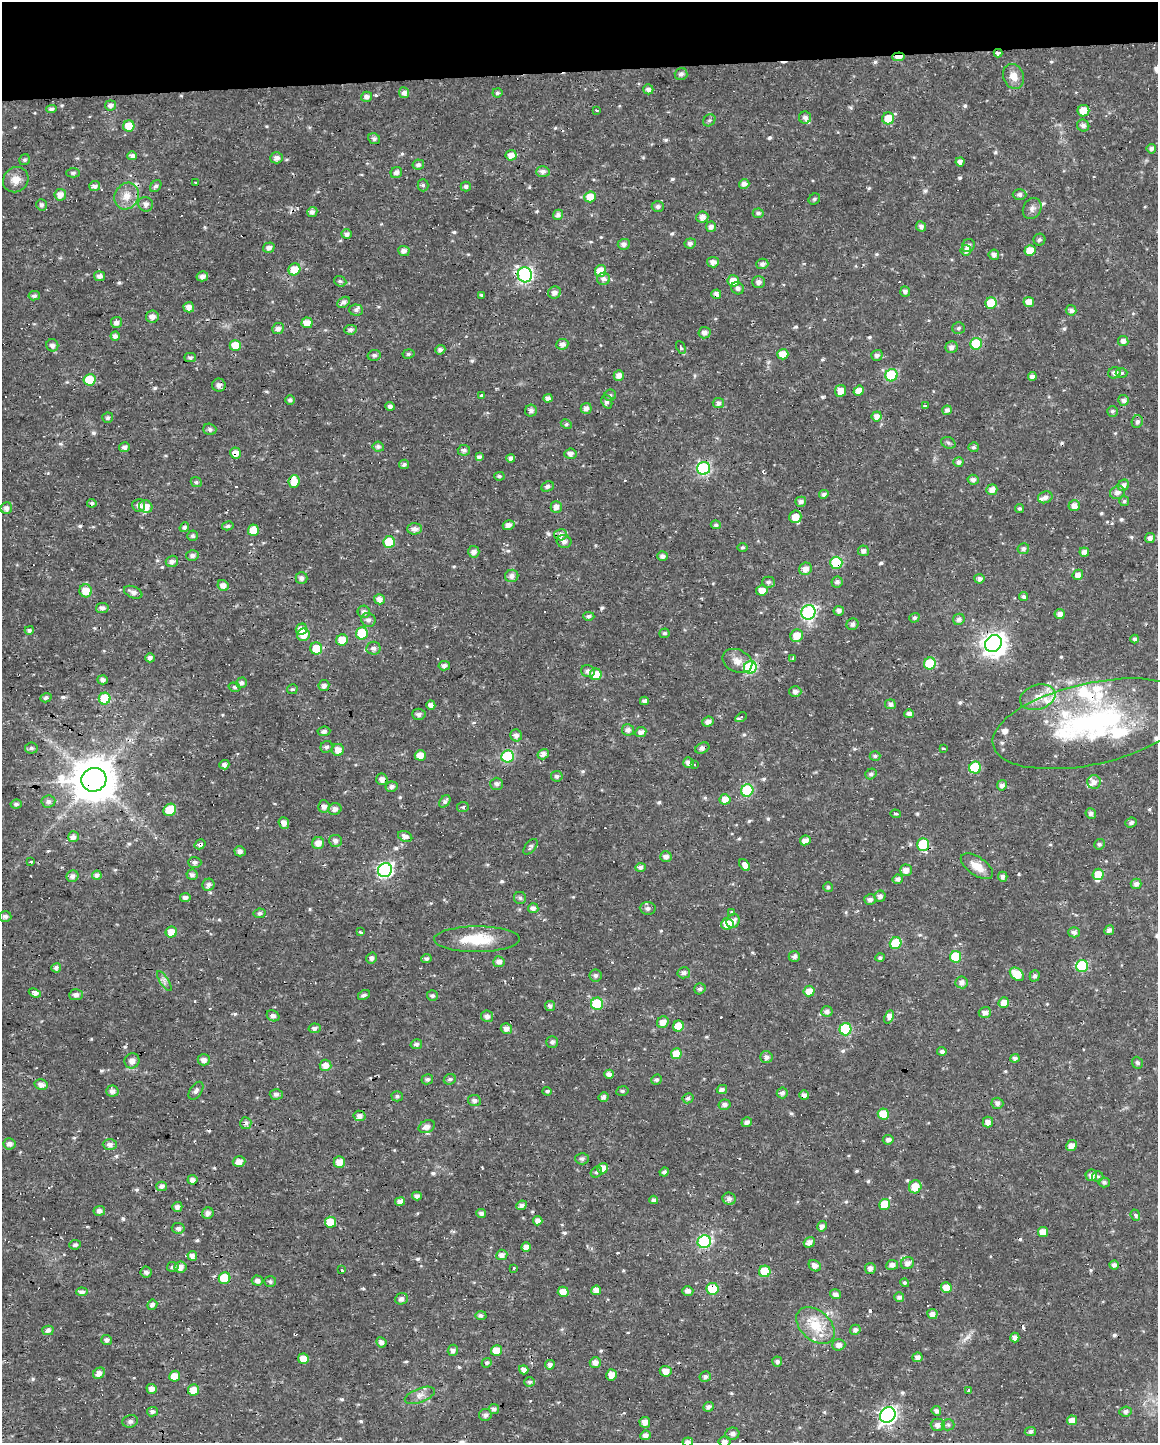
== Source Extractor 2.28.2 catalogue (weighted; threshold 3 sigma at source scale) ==
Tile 3 of 4 x 3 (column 3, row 1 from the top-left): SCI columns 2315-3470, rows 2891-4331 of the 4627 x 4382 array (HDU 1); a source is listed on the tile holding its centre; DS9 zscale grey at full resolution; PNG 1160 x 1445 px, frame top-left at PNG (2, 2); each listed source drawn as its Kron ellipse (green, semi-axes under 4 px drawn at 4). Shown black and unused: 5% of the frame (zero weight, under 2 of 3 exposures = <1% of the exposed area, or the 3 px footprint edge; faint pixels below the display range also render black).
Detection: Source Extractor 2.28.2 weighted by HDU 2 'WHT'; one run over the whole footprint, this tile lists its part. Background 0.0217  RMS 0.0028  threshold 0.0124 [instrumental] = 3 sigma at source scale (4.5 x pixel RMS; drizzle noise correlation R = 1.50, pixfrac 1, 0.0396/0.0396 arcsec/px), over >= 5 px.
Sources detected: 665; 1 inside a brighter object's white glare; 18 cosmic-ray / hot-pixel residue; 1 long thin detection or spike segment (spike, bleed or trail) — neither listed nor drawn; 19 inside a brighter listed object's ellipse — not listed separately; of the other 626, all 500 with FLUX_AUTO >= 0.524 (the completeness limit of this list) listed and drawn (126 fainter detections not listed), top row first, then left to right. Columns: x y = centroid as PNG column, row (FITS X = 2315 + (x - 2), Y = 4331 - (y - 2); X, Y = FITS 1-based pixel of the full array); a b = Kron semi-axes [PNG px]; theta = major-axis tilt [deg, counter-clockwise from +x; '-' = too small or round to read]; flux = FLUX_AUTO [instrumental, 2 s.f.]
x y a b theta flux
998 53 4 3 - 2.3
898 57 6 4 5 3.1
681 74 6 6 - 1
1013 76 13 10 -68 2.7
648 89 5 5 - 1.1
404 93 5 5 - 1.3
497 93 5 4 - 0.63
367 97 5 5 - 1.2
111 105 5 5 - 1.2
51 109 5 4 - 0.83
597 110 3 3 - 0.58
1083 111 6 6 - 3.8
805 117 6 6 - 0.97
888 118 6 6 - 4.9
709 120 7 5 41 0.57
129 126 5 5 - 5.3
1083 126 6 5 - 1.2
374 139 6 5 - 0.95
1151 149 5 5 - 0.96
511 155 5 5 - 2.2
132 156 5 4 - 1.3
277 158 6 5 - 1.1
24 160 6 5 - 0.58
960 162 4 4 - 1.2
418 165 6 5 - 0.97
543 172 7 5 2 1.2
73 173 7 4 0 0.59
396 173 6 5 - 1.2
16 180 13 12 - 3
195 183 3 3 - 3.3
744 184 5 4 - 1.5
423 185 6 5 - 0.57
95 186 5 5 - 1.2
156 186 6 5 - 0.66
466 187 5 5 - 0.67
60 195 6 6 - 2
1020 195 7 5 0 0.95
127 196 14 11 62 3.6
590 197 5 5 - 3.5
814 199 6 5 - 0.53
146 204 7 7 - 1.4
41 205 5 5 - 0.66
658 206 6 5 - 0.85
1032 209 11 8 59 1.4
312 212 5 5 - 1.1
758 213 5 5 - 0.81
558 215 5 5 - 1
702 217 6 5 - 1.7
921 226 5 5 - 0.99
711 227 5 5 - 1.4
347 234 5 5 - 1.1
1039 240 6 6 - 0.66
690 243 6 5 - 0.98
624 244 6 5 - 1.2
968 246 7 6 - 1.2
269 248 6 5 - 1.1
966 250 5 5 - 1.3
404 251 6 5 - 1.4
1030 251 5 5 - 4.3
994 255 5 5 - 1.1
713 262 6 5 - 1.5
762 264 6 5 - 0.98
294 269 6 5 - 4
601 271 6 5 - 4.5
525 275 7 7 - 57
100 276 5 5 - 1.1
202 276 6 5 - 1.4
603 279 6 6 - 1.3
340 281 6 5 - 0.57
733 281 6 5 - 3.5
759 282 6 5 - 1.3
738 288 6 6 - 0.97
905 291 5 5 - 1
554 293 6 6 - 1.4
716 294 5 4 - 1.3
34 296 6 4 9 0.79
481 296 3 3 - 0.72
344 302 7 5 32 1.1
1029 302 5 5 - 2.4
991 303 6 5 - 7.2
189 307 5 5 - 1.7
356 310 7 5 -2 0.91
1071 310 5 5 - 1.1
152 317 6 6 - 1.8
116 322 5 5 - 1.3
307 323 5 5 - 3.4
958 328 6 6 - 0.67
278 329 6 5 - 1.3
350 330 6 5 - 0.99
704 333 6 5 - 1.3
115 336 4 4 - 1.2
1123 341 5 5 - 1.2
562 344 6 5 - 1.3
976 344 6 5 - 12
52 345 6 6 - 1.1
235 345 6 5 - 4.1
681 347 7 3 -64 0.6
951 347 6 6 - 1.3
440 350 5 4 - 1.1
408 354 6 4 11 0.61
783 354 5 5 - 3.5
374 355 6 5 - 0.7
877 355 6 5 - 1
190 358 5 4 - 0.6
1114 373 6 5 - 1.1
1122 373 6 4 1 0.54
619 375 5 5 - 1.7
891 375 6 6 - 20
1032 376 4 4 - 1.2
90 380 6 5 - 8.7
219 385 7 6 - 1.2
841 391 6 5 - 2.9
859 391 5 4 - 2.3
610 395 6 5 - 0.61
482 396 4 3 - 2.1
548 398 4 4 - 1.2
290 400 4 4 - 0.8
1123 400 5 5 - 1.1
607 402 7 5 -69 0.83
718 403 6 5 - 1.1
390 406 4 4 - 1.1
925 406 4 3 - 0.84
586 408 5 5 - 1.3
947 410 5 4 - 1.1
531 411 6 6 - 1.1
1112 411 5 5 - 0.58
877 416 5 5 - 1.7
108 418 5 5 - 0.82
1137 422 6 5 - 0.74
566 424 6 4 -25 0.56
210 429 6 5 - 0.75
948 443 7 5 -22 0.53
124 447 5 4 - 1
378 447 6 5 - 0.89
973 447 5 5 - 0.72
464 450 6 5 - 0.93
236 453 5 5 - 2.3
570 454 6 5 - 1.3
479 457 4 4 - 0.91
511 458 4 4 - 1.1
958 462 5 5 - 0.99
404 464 5 4 - 0.98
704 468 6 6 - 37
499 476 5 4 - 0.54
973 480 5 5 - 1
294 481 6 5 - 4
196 482 6 4 -23 0.61
1123 485 6 5 - 1.3
547 486 6 4 25 0.79
992 490 5 5 - 1.9
1117 492 8 6 21 1.5
824 494 5 4 - 0.86
1045 497 7 6 - 1.2
1124 501 5 5 - 0.54
801 502 5 5 - 1
92 503 4 4 - 0.61
139 505 6 6 - 1.2
1074 506 6 5 - 1.8
146 507 7 6 - 3.1
556 507 6 5 - 1.5
6 508 6 5 - 1.3
1020 508 4 4 - 0.6
795 517 6 6 - 3.2
509 525 6 5 - 1.5
716 525 5 4 - 0.64
228 526 6 4 11 0.65
184 527 5 4 - 0.67
414 529 7 5 2 1.5
253 530 6 5 - 4.8
561 535 6 5 - 1.4
193 536 5 5 - 0.59
1150 538 5 5 - 1.2
564 541 7 6 - 1.5
389 542 6 5 - 9.1
742 547 5 5 - 0.53
1023 549 6 5 - 0.82
863 551 5 5 - 1.2
474 552 6 5 - 1.4
1084 552 5 4 - 1.4
192 556 6 5 - 1
662 556 5 4 - 1
172 561 6 5 - 1.2
836 563 6 6 - 18
806 569 6 6 - 2
1078 575 5 5 - 1.6
512 576 7 6 - 1.4
301 578 6 5 - 1.2
979 579 5 5 - 1.1
768 582 6 5 - 0.7
837 582 6 5 - 0.97
223 585 6 5 - 1.9
762 590 6 5 - 2.8
86 591 6 6 - 3.8
133 592 10 5 -23 1.4
1024 597 4 4 - 0.66
379 599 5 5 - 1.8
102 608 6 5 - 1.1
839 611 5 5 - 1.2
364 612 6 6 - 1.1
808 612 7 7 - 45
1060 614 5 5 - 1.4
589 616 5 4 - 0.74
914 618 5 4 - 0.61
959 619 6 5 - 1
368 620 7 6 - 0.97
852 624 6 5 - 1
301 629 6 5 - 3.1
29 630 4 4 - 0.7
362 633 6 6 - 12
664 633 5 4 - 0.53
303 635 6 6 - 3
797 636 6 6 - 3.9
1135 639 4 4 - 0.66
342 640 6 5 - 4.3
993 643 9 7 43 180
316 648 6 6 - 6
373 648 7 6 - 1.1
150 658 5 4 - 0.93
793 658 3 3 - 0.7
737 661 15 11 -24 2.6
930 663 6 6 - 15
444 666 6 4 11 0.87
750 667 6 6 - 29
588 671 7 6 - 1
596 674 6 6 - 4.6
103 680 5 4 - 0.88
241 683 5 5 - 0.91
324 686 6 5 - 1.3
234 687 6 4 -17 0.58
292 689 5 5 - 0.52
795 691 6 5 - 1.1
1038 697 18 12 18 4.1
46 698 5 4 - 0.65
105 699 6 5 - 13
644 701 4 4 - 0.99
890 704 5 5 - 1
431 705 4 4 - 1.2
419 714 7 5 -3 0.9
909 714 5 4 - 1.1
741 717 6 3 32 1.7
708 722 6 5 - 1.4
1091 724 101 41 13 62
628 730 6 5 - 1.2
324 731 6 5 - 0.97
641 732 5 5 - 1.3
516 735 6 5 - 1.2
326 747 6 5 - 0.76
31 748 6 5 - 0.69
702 748 7 5 26 1.1
943 749 3 3 - 0.53
338 750 6 6 - 2.5
543 754 6 5 - 1.4
420 755 5 5 - 2.9
508 756 6 6 - 23
875 756 5 4 - 0.6
688 762 5 5 - 1.3
695 764 3 3 - 1.9
224 765 5 4 - 1.2
975 768 6 6 - 13
871 774 6 5 - 0.69
557 776 5 5 - 0.73
382 779 6 5 - 1.5
94 780 13 11 15 1000
1094 782 6 6 - 1.4
497 784 6 6 - 1
1002 785 5 5 - 1.2
392 787 6 5 - 1.1
747 790 6 6 - 24
725 799 5 5 - 2.7
48 801 7 6 - 0.95
445 801 7 4 49 0.85
16 804 5 4 - 0.72
324 806 6 6 - 1.4
463 807 6 5 - 0.6
335 809 7 6 - 1.2
170 810 7 6 - 6.7
1091 813 5 5 - 0.95
895 814 5 3 - 0.71
1131 822 6 4 24 0.79
284 823 6 5 - 1.5
405 836 7 5 -26 1.4
73 837 5 5 - 1.3
805 840 5 4 - 1.7
335 841 6 6 - 1
318 843 6 6 - 2.2
200 844 6 4 33 0.9
923 844 6 6 - 9.8
1099 844 5 5 - 0.57
530 847 9 5 50 0.69
240 851 5 5 - 1.2
666 857 5 5 - 1.3
30 862 3 3 - 0.94
195 862 6 5 - 0.81
745 865 6 4 -49 2.5
977 866 18 9 -35 3.5
641 867 5 4 - 1
385 870 7 7 - 59
906 870 6 5 - 1.9
1098 874 6 5 - 3.4
97 875 5 4 - 1.2
192 875 5 5 - 1
73 876 6 5 - 1.2
1003 877 5 5 - 1
898 879 5 4 - 1.1
1136 884 5 5 - 1.1
208 885 6 6 - 1.2
828 887 5 4 - 0.71
880 896 6 5 - 1
185 897 5 4 - 1.1
520 898 6 6 - 0.56
870 900 6 5 - 1
533 908 5 5 - 1.2
648 908 8 6 -4 0.92
260 913 6 4 9 0.68
732 913 3 3 - 1.1
5 916 6 5 - 0.95
733 921 7 6 - 1.7
727 924 6 6 - 5.5
1109 930 5 4 - 1.2
171 932 6 5 - 3.5
360 932 4 3 - 0.59
1074 932 6 5 - 1.2
477 939 43 13 0 9.7
896 943 6 5 - 9.8
794 957 6 5 - 0.93
956 957 6 5 - 10
372 958 5 5 - 0.97
880 958 4 4 - 0.6
426 959 5 4 - 0.78
499 962 6 5 - 1.3
1082 966 6 6 - 20
56 968 5 4 - 1.2
684 973 6 5 - 1.1
1017 974 8 5 -39 6.5
596 975 6 6 - 0.75
1035 976 5 5 - 0.78
164 981 11 4 -57 0.96
961 982 6 6 - 1.5
700 989 6 5 - 0.86
809 991 5 5 - 2.7
35 993 6 4 -23 1.8
76 995 7 5 5 1.1
364 995 6 4 31 0.77
432 996 5 5 - 0.65
1004 1003 5 5 - 2.2
597 1004 6 6 - 14
550 1006 5 5 - 1.1
827 1011 5 5 - 1.2
985 1012 6 5 - 1.3
273 1016 6 5 - 1.1
487 1016 6 5 - 1.2
889 1017 7 4 66 2.8
663 1022 6 5 - 2.1
678 1026 5 5 - 4.6
315 1028 6 5 - 0.93
506 1029 6 5 - 1.7
845 1029 6 6 - 18
552 1042 6 5 - 0.75
416 1044 6 5 - 0.81
942 1051 5 4 - 0.8
676 1054 5 5 - 5
766 1057 6 6 - 1.3
1015 1058 4 4 - 0.95
204 1060 6 5 - 1.3
132 1061 8 7 - 1.6
1137 1063 6 5 - 0.73
326 1065 6 5 - 2.2
609 1074 5 4 - 1.2
427 1079 6 5 - 0.74
450 1079 6 5 - 0.62
657 1080 5 5 - 0.61
41 1085 7 5 -11 1.6
722 1089 5 4 - 1.1
112 1091 6 5 - 1.3
196 1091 10 6 56 0.89
547 1091 4 4 - 0.52
622 1091 6 5 - 0.53
782 1093 5 5 - 0.96
276 1094 6 5 - 0.94
804 1095 5 4 - 1.1
397 1096 5 5 - 0.6
603 1097 5 4 - 0.88
688 1098 5 5 - 0.73
474 1100 6 5 - 0.95
997 1103 6 5 - 1
725 1105 6 5 - 1.1
883 1114 5 5 - 5.5
359 1116 6 5 - 1.4
747 1122 5 5 - 1.2
988 1122 5 5 - 1.5
246 1123 6 5 - 0.9
427 1127 8 6 25 1.6
888 1140 5 5 - 1.1
9 1144 6 5 - 1.2
110 1144 7 5 -1 1.1
1072 1146 6 5 - 2.2
582 1159 7 6 - 0.81
239 1161 6 5 - 2
339 1162 6 5 - 2.8
603 1168 5 5 - 2.6
596 1172 6 5 - 0.54
664 1172 4 4 - 0.79
1091 1175 6 5 - 1.9
1098 1176 6 5 - 0.6
192 1180 5 4 - 1.2
1104 1182 5 5 - 0.69
162 1186 5 4 - 1.1
915 1187 6 6 - 4.5
417 1196 5 4 - 1.2
729 1199 6 6 - 1.3
654 1200 4 4 - 1.2
400 1201 5 4 - 1.6
522 1205 5 4 - 1.1
885 1205 5 5 - 6.4
177 1207 5 5 - 1.4
99 1211 6 5 - 1.2
208 1213 6 5 - 1.3
481 1213 5 4 - 0.97
1135 1215 6 4 -69 0.83
538 1221 5 4 - 1.7
330 1222 5 5 - 5.7
822 1226 5 4 - 1.2
178 1228 6 5 - 0.9
1043 1232 5 5 - 2.7
704 1242 7 6 - 30
809 1242 6 5 - 1.4
75 1245 6 4 5 0.66
526 1247 4 4 - 1.8
502 1255 5 5 - 1.3
192 1256 5 5 - 1.4
907 1263 7 6 - 1.5
892 1265 6 5 - 1.2
1114 1265 4 4 - 0.95
815 1266 6 5 - 1.6
173 1267 6 5 - 0.7
180 1267 6 5 - 2
514 1268 3 3 - 0.75
870 1268 5 5 - 1.3
341 1270 4 3 - 3.3
765 1271 6 5 - 8.8
146 1272 5 5 - 0.92
225 1278 6 5 - 8
257 1280 5 5 - 1
270 1282 6 5 - 0.74
905 1283 4 4 - 0.55
946 1287 5 5 - 2.8
712 1289 6 6 - 10
596 1290 5 4 - 1.9
688 1291 5 5 - 1.1
82 1292 6 4 -6 1.1
563 1292 5 5 - 3.2
835 1294 5 5 - 1.1
899 1297 5 5 - 1
401 1299 6 5 - 1
152 1305 5 5 - 1
932 1314 5 5 - 1.5
481 1315 6 4 1 0.79
816 1325 22 15 -42 7.3
48 1330 6 4 14 1
855 1330 5 5 - 1.1
1015 1338 5 4 - 1.4
107 1340 5 5 - 1
381 1342 5 5 - 1.2
839 1345 6 6 - 1.4
453 1350 5 5 - 1.1
497 1351 5 5 - 5.2
917 1357 5 5 - 1.4
303 1359 5 5 - 3.8
595 1362 5 5 - 1.6
777 1362 5 5 - 0.92
487 1363 5 4 - 0.58
550 1365 5 4 - 1.2
524 1370 5 4 - 1.5
666 1371 6 5 - 2.6
99 1373 6 5 - 1.7
612 1375 5 5 - 2.3
175 1376 5 5 - 3
705 1377 5 5 - 0.91
530 1382 5 4 - 0.58
152 1389 5 5 - 1.9
193 1390 6 5 - 3.7
968 1391 3 3 - 17
420 1395 16 7 21 1.8
708 1407 5 5 - 1.1
494 1409 5 5 - 1
936 1411 5 5 - 1
1126 1411 6 5 - 0.94
152 1412 6 4 9 0.87
485 1415 6 6 - 1.1
888 1415 8 7 - 90
1072 1420 5 5 - 2.3
130 1421 8 6 16 0.73
645 1422 5 5 - 1.9
938 1425 7 6 - 1.4
948 1425 6 6 - 0.58
1030 1431 5 4 - 0.82
732 1434 7 6 - 1.1
645 1435 5 4 - 1.3
724 1441 6 5 - 1.1
688 1442 5 4 - 1.1
Overlapping masked pixels (flux is a lower limit): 15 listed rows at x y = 998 53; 898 57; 525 275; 716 294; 704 468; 836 563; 993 643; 1091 724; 702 748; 94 780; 200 844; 923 844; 804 1095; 538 1221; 712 1289
Isophote crosses this tile's border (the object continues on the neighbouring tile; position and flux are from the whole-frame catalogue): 2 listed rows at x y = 724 1441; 688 1442